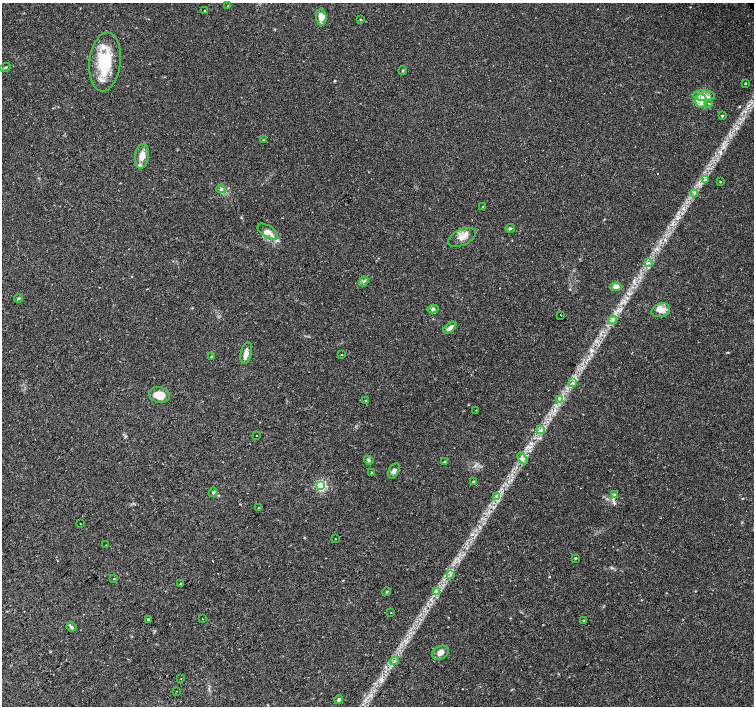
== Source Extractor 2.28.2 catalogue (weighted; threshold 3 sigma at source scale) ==
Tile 7 of 4 x 4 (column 3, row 2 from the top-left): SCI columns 3012-4515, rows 3027-4433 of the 6018 x 5986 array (HDU 1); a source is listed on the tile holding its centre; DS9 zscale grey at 2 x 2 block average (1 PNG px = mean of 2 x 2 image px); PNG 756 x 708 px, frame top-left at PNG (2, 3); each listed source drawn as its Kron ellipse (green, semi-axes under 4 px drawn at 4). Shown black and unused: <1% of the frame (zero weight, under 2 of 3 exposures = <1% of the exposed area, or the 3 px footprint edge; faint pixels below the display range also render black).
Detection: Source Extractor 2.28.2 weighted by HDU 2 'WHT'; one run over the whole footprint, this tile lists its part. Background 0.0339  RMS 0.0039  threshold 0.0178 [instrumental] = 3 sigma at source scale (4.5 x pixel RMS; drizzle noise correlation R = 1.50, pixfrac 1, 0.0396/0.0396 arcsec/px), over >= 5 px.
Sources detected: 79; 1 inside a brighter object's white glare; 3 cosmic-ray / hot-pixel residue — neither listed nor drawn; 4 inside a brighter listed object's ellipse — not listed separately; the other 71 listed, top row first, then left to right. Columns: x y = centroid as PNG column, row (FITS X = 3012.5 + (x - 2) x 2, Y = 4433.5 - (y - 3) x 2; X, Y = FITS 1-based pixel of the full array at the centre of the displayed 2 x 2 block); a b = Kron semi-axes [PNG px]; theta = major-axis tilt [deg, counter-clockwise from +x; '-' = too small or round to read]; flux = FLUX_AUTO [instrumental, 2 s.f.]
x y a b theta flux
228 6 2 2 - 0.38
204 10 2 2 - 1.6
321 17 8 5 -85 8.6
360 19 3 3 - 0.69
105 62 29 15 84 42
6 67 5 2 - 1
403 71 4 2 - 0.84
745 83 2 2 - 0.9
704 96 11 5 -3 6.5
701 101 7 6 - 5.4
709 103 3 2 - 0.55
722 116 3 3 - 0.92
263 140 2 2 - 0.4
142 156 12 7 81 9.1
705 179 3 3 - 1.1
720 182 3 2 - 0.54
221 189 5 4 - 1.9
694 193 4 2 - 1
483 207 3 2 - 0.59
510 228 4 2 - 0.9
268 231 11 5 -32 5.5
462 237 15 8 26 7.9
648 263 3 2 - 0.87
364 281 5 2 - 1.3
616 287 6 4 4 4.8
19 298 4 3 - 0.93
433 309 5 4 - 2.2
661 310 9 6 19 6.9
561 315 2 2 - 9.7
613 320 4 2 - 1.1
450 328 8 3 40 4.1
246 353 11 5 77 5.1
342 355 2 2 - 0.69
211 356 2 2 - 1
573 383 3 3 - 1.3
159 395 10 7 -14 14
559 399 3 2 - 1.2
365 400 2 2 - 4.4
476 410 2 2 - 0.33
541 430 4 3 - 1.8
256 435 2 2 - 1.1
522 458 6 3 -58 2.6
369 460 5 4 - 1.7
445 462 3 2 - 1
394 471 8 5 66 2.9
371 472 3 2 - 0.46
473 482 2 2 - 1
321 485 4 4 - 71
213 492 5 3 - 1.3
614 495 3 3 - 0.96
497 497 4 2 - 1.1
259 508 2 2 - 1.8
81 524 2 2 - 0.46
335 539 2 2 - 0.28
106 545 2 2 - 0.51
575 558 3 2 - 0.78
450 575 3 2 - 0.96
113 579 2 2 - 1.8
181 584 2 2 - 0.86
436 591 4 3 - 1.3
386 592 4 2 - 0.66
391 612 2 2 - 0.67
148 619 3 3 - 1.4
202 619 2 2 - 1.4
584 621 4 3 - 0.84
72 627 5 3 - 1.7
440 653 9 6 28 5.9
394 661 4 2 - 0.85
181 679 2 2 - 0.43
176 691 2 2 - 0.38
339 700 4 4 - 1.5
Diffuse or blended objects may show on this block-average render without a row.